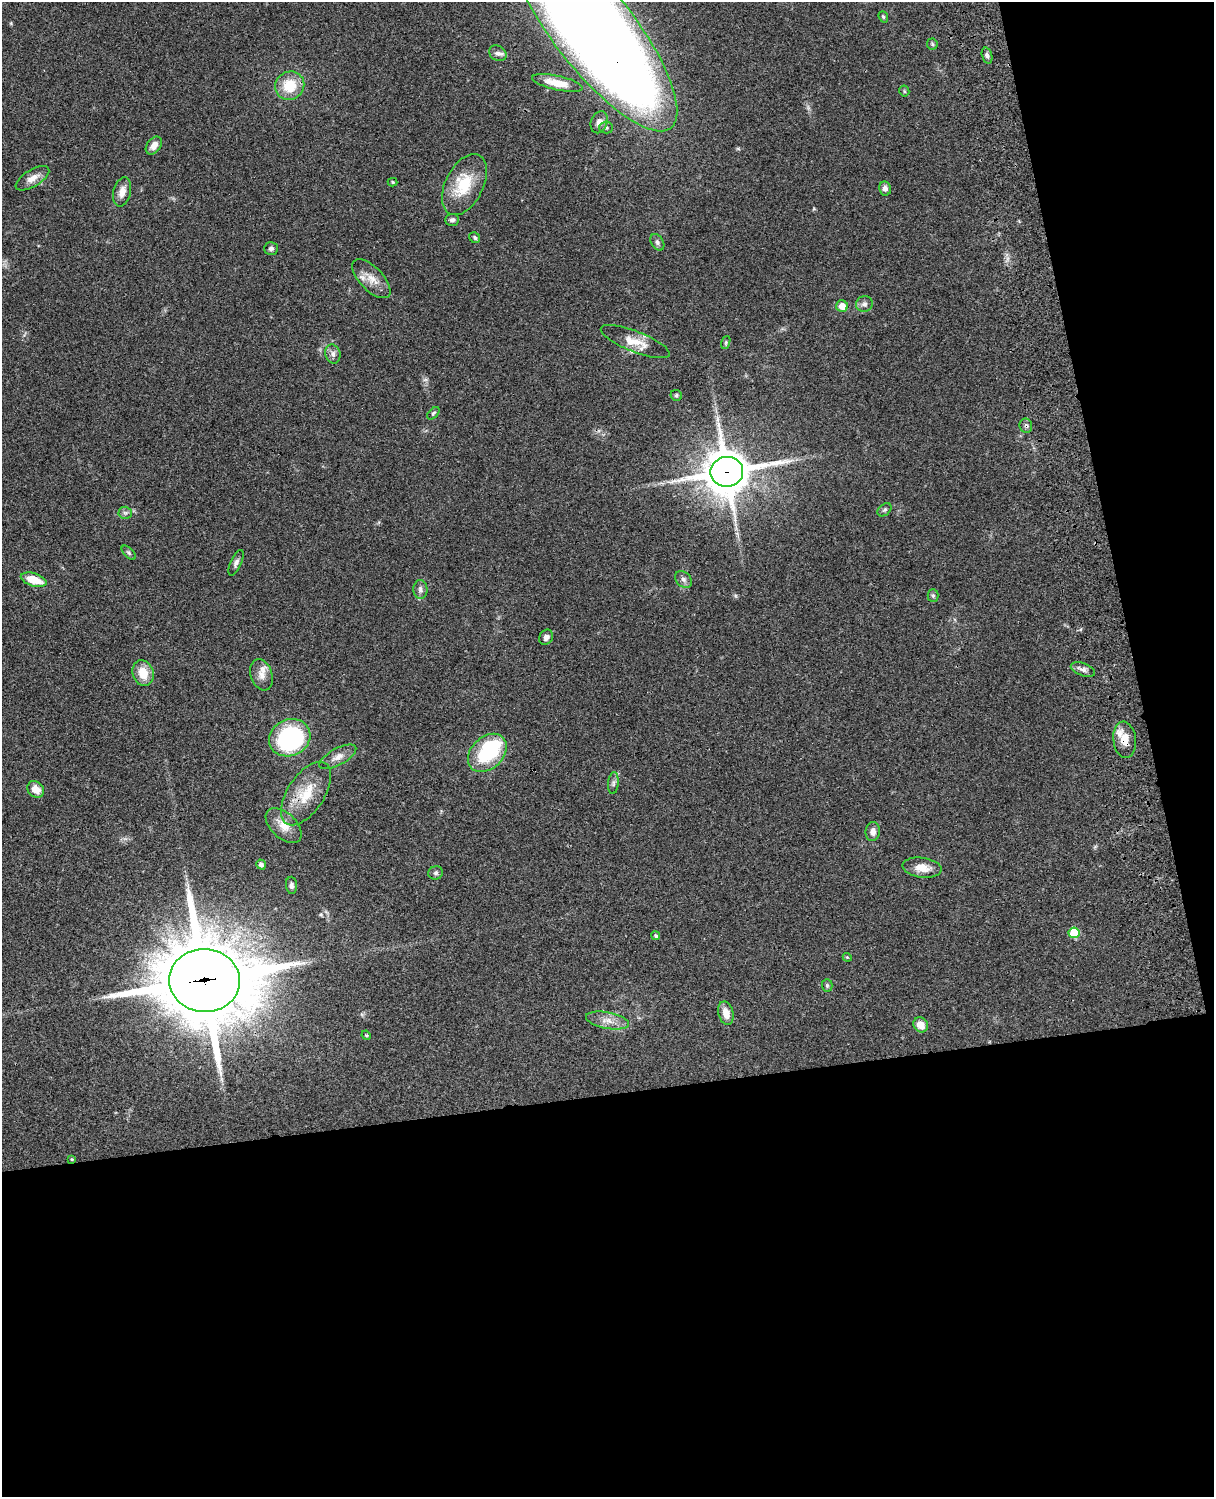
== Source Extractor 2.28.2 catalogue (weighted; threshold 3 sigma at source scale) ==
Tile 12 of 4 x 3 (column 4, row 3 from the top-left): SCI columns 3756-4967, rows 277-1771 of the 5086 x 4925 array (HDU 1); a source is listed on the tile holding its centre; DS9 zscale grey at full resolution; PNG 1216 x 1499 px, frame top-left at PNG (2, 2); each listed source drawn as its Kron ellipse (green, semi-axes under 4 px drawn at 4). Shown black and unused: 33% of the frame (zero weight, under 3 of 4 exposures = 6% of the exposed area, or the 3 px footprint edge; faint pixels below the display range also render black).
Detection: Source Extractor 2.28.2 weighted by HDU 2 'WHT'; one run over the whole footprint, this tile lists its part. Background 0.0759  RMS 0.0057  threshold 0.0258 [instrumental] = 3 sigma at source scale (4.5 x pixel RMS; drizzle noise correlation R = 1.50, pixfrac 1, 0.05/0.05 arcsec/px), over >= 5 px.
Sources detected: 68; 1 inside a brighter object's white glare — neither listed nor drawn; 2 inside a brighter listed object's ellipse — not listed separately; the other 65 listed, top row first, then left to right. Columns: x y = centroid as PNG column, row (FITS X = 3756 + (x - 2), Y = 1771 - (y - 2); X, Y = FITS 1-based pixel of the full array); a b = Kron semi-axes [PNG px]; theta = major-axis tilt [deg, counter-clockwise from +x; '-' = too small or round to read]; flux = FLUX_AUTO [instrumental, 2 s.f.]
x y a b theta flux
883 17 6 4 -69 0.71
594 30 125 40 -52 1600
932 44 5 5 - 0.84
498 53 9 7 -33 2
987 56 8 5 -73 1.6
557 83 26 7 -12 8.7
290 86 15 14 - 16
904 91 5 5 - 0.89
599 122 11 8 68 3.3
606 128 7 6 - 1.4
154 146 10 6 52 4.1
32 178 19 8 31 5.2
392 182 5 4 - 0.58
464 185 33 19 63 22
885 188 7 6 - 2.1
122 192 15 8 76 4.7
452 220 7 6 - 1.6
475 238 6 5 - 1.1
657 242 9 6 -59 1.8
271 248 7 6 - 1.6
371 279 25 11 -46 7.8
864 304 8 7 - 2.2
842 306 6 5 - 5.8
635 342 37 10 -22 9.2
726 343 7 4 72 0.8
333 354 10 7 -75 2.5
676 395 6 5 - 1.1
433 413 7 4 44 0.94
1026 426 7 6 - 1.6
727 472 16 15 - 2100
885 510 8 5 41 1.2
125 513 6 6 - 1.5
129 553 9 4 -45 1.1
236 563 13 5 66 2.1
683 579 9 7 -44 2.2
34 580 13 6 -17 12
420 589 9 7 -87 2.2
933 596 6 5 - 0.89
546 637 8 6 57 2.2
1083 669 12 6 -20 2.4
143 673 13 10 -72 9.6
261 675 16 10 -71 5
290 738 21 18 25 72
1125 740 18 11 -84 9.3
487 753 22 16 44 33
338 757 20 8 29 4.9
613 783 11 5 85 1.6
36 789 9 7 -43 6.2
306 794 36 18 57 19
284 826 21 12 -43 7.9
873 831 9 7 83 3.1
261 864 5 4 - 1.6
922 868 20 10 -7 7.2
436 873 7 6 - 1.5
291 885 8 5 -83 1.7
1074 933 5 5 - 24
656 936 4 4 - 1.1
847 957 4 3 - 0.5
205 980 35 31 -3 6700
827 985 6 5 - 0.96
726 1013 12 7 -76 6.4
607 1020 22 8 -11 6.1
921 1025 8 7 - 6.4
366 1035 5 4 - 0.58
72 1159 4 3 - 0.63
Overlapping masked pixels (flux is a lower limit): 5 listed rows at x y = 594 30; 1026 426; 727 472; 1125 740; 205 980
Isophote crosses this tile's border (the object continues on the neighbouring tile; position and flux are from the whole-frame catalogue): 1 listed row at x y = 594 30